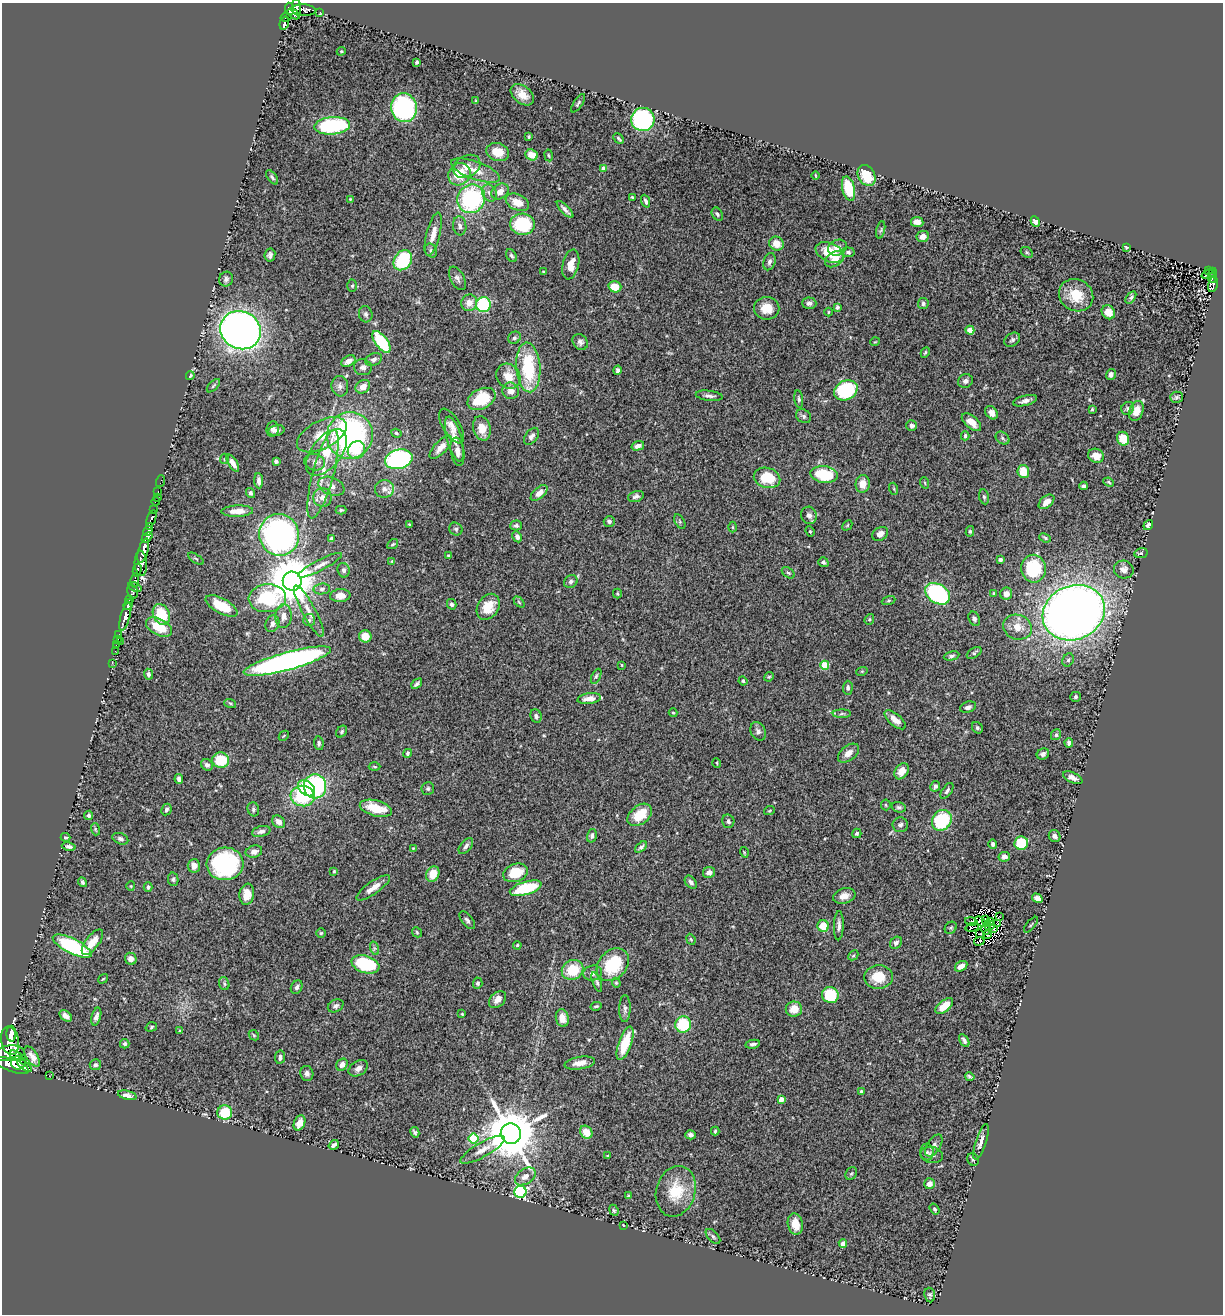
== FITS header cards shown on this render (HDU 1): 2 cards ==
NAXIS1  =                 1221
NAXIS2  =                 1312

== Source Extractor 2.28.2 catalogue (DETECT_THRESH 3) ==
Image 1221 x 1312 px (HDU 1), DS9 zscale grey, 1 PNG px = 1 image px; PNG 1225 x 1316 px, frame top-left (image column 1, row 1312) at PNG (2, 3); each listed source drawn as its Kron ellipse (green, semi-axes under 4 px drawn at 4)
Background 1.01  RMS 0.041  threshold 0.124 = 3 sigma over >= 5 px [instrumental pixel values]
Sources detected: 430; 3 with non-positive FLUX_AUTO (blend fragments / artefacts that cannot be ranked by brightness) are neither listed nor drawn; the other 427 listed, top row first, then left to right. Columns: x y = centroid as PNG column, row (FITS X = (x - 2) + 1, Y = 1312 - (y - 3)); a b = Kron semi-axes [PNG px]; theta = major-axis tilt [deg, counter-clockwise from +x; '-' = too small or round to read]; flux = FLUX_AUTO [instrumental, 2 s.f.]
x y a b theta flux
296 7 8 4 -83 500
289 9 6 4 -81 500
304 10 12 5 -4 300
320 12 3 2 - 10
293 14 7 4 -40 320
286 17 5 4 - 310
284 23 7 4 75 240
341 51 4 4 - 3.5
417 62 4 3 - 5.1
522 95 13 8 -38 29
476 101 4 3 - 3.2
578 103 10 4 55 5.4
404 108 14 12 -78 390
643 119 11 11 - 340
332 126 18 8 4 240
529 137 3 3 - 3.7
619 139 6 3 -45 4.6
498 152 12 9 -17 44
532 155 6 5 - 37
549 155 6 3 -81 3.1
467 166 14 10 28 23
604 169 4 4 - 24
475 170 26 9 -20 44
459 174 12 10 43 71
866 175 11 8 -62 79
815 176 4 2 - 2.2
272 177 8 4 -53 5.8
849 189 12 6 -76 110
500 192 9 7 38 25
489 193 9 7 -61 13
632 197 3 3 - 3.2
350 199 4 3 - 2.4
471 199 14 13 - 360
646 201 6 3 -68 7.9
517 202 12 8 -25 39
565 209 11 3 -46 10
717 214 7 5 -61 6.5
917 222 6 5 - 17
1035 222 5 4 - 14
522 224 12 10 -5 160
460 226 9 6 -83 11
881 230 9 3 77 4.5
433 234 22 6 76 29
923 236 6 5 - 20
777 244 7 7 - 30
1126 247 3 3 - 2.8
837 248 9 7 25 18
431 251 7 6 - 6.7
830 252 15 9 -24 69
848 252 6 5 - 6.6
1027 252 6 5 - 4.6
270 255 7 5 80 8.2
512 256 7 5 -56 5.3
835 259 10 7 32 27
403 260 11 8 55 170
769 262 9 6 71 10
571 265 15 8 77 35
1208 270 3 2 - 5.7
543 272 3 3 - 3.2
1213 272 5 3 - 26
1208 274 7 4 21 32
457 278 13 7 -62 11
1212 278 5 2 - 13
226 279 7 7 - 9.2
1213 284 8 5 77 83
352 286 6 5 - 4.2
615 287 6 5 - 46
1076 295 17 15 -29 68
1131 297 7 4 56 5.8
469 303 8 8 - 26
809 303 7 6 - 11
923 303 5 5 - 5.7
483 305 7 7 - 190
837 307 4 3 - 5.2
767 308 12 11 - 43
828 312 4 3 - 2.5
1108 312 7 6 - 34
366 314 8 6 -75 8
240 330 21 18 -27 2300
970 330 4 4 - 33
514 338 7 6 - 5.7
1012 340 8 6 35 7.1
381 342 13 6 -54 160
580 342 8 7 - 10
875 342 5 3 - 2.2
925 353 5 3 - 3.4
374 359 9 6 22 8.4
348 361 7 5 29 16
363 367 9 8 - 11
528 367 25 12 -86 170
618 370 5 4 - 6.3
1111 374 5 5 - 10
190 376 4 3 - 4
508 376 13 11 -54 40
965 381 7 6 - 9.2
213 386 8 3 45 4
340 386 10 8 -83 13
363 387 8 6 37 23
846 390 12 9 26 210
511 391 8 8 - 18
709 396 13 5 -7 10
1176 397 6 5 - 4.9
481 399 15 10 27 110
799 399 8 4 -82 5.7
1025 401 12 5 14 12
1128 408 7 6 - 5.7
1092 409 4 4 - 3.2
1136 411 10 7 70 30
992 413 7 5 -50 15
803 416 8 6 -35 7.3
971 422 11 6 -40 26
452 426 19 8 -59 23
911 426 5 5 - 7.9
482 428 12 8 -74 34
272 429 7 6 - 9
276 430 8 5 11 8.8
396 433 5 4 - 4.1
322 435 27 14 27 56
350 435 23 23 - 660
531 436 9 6 54 10
965 436 4 3 - 5.2
1002 438 7 5 -38 6.2
454 439 23 7 -75 31
1123 439 7 6 - 53
638 446 6 4 16 9.9
441 447 15 6 47 23
356 450 9 8 - 63
326 452 27 15 52 86
457 452 14 6 -81 19
1096 456 8 7 - 27
224 459 5 3 - 2.6
399 459 14 9 14 440
276 461 4 4 - 5.7
315 462 10 8 -14 16
233 463 10 4 -57 17
1023 471 6 5 - 50
323 474 46 10 75 84
824 474 14 8 -7 150
767 478 13 10 -15 88
161 481 6 2 71 17
259 481 8 4 -86 10
1109 482 5 4 - 3.2
925 483 6 3 -71 2.6
863 484 9 7 84 30
331 486 14 8 -22 19
1084 486 4 3 - 7.3
384 489 9 8 - 18
894 489 6 4 -72 3.2
158 492 3 2 - 27
251 493 5 4 - 5.7
539 493 10 5 42 20
636 496 8 5 17 8
157 497 2 2 - 6.9
323 497 9 9 - 21
984 497 7 5 -79 5.5
156 501 4 3 - 38
1046 502 9 5 40 20
153 510 3 3 - 430
341 510 5 4 - 3.9
237 511 16 5 2 29
809 515 9 8 - 12
151 518 9 3 71 300
609 521 5 5 - 5.9
680 522 8 4 -59 4.8
409 524 4 3 - 2.2
516 525 6 5 - 5.5
847 525 6 3 45 2.9
1148 525 5 4 - 5.9
149 527 4 3 - 580
732 527 5 3 - 2.9
456 529 7 6 - 6.6
148 531 5 4 - 760
810 531 5 4 - 3.4
970 531 5 4 - 4.1
880 534 8 6 33 14
279 535 21 20 - 850
147 537 6 3 43 910
517 537 6 4 -62 10
1045 538 6 3 -23 3.7
331 539 4 3 - 9.9
393 544 6 4 36 3.6
143 550 12 5 74 3900
1141 553 7 5 12 5.5
449 555 4 2 - 3.4
196 559 9 3 -32 3.9
1000 560 4 3 - 6.3
392 561 4 2 - 1.9
823 562 5 4 - 6.6
141 563 12 6 -87 1500
320 565 24 5 27 19
1034 569 14 12 -88 130
1124 569 10 9 - 17
137 570 6 3 77 500
344 570 7 6 - 8.7
788 573 7 4 -37 4.9
135 580 7 4 83 840
292 581 9 9 - 13000
571 582 7 6 - 7.2
135 587 7 3 -22 500
322 589 8 5 8 7.6
133 592 7 5 -74 570
993 593 3 3 - 2.2
617 594 5 3 - 3
938 594 13 9 -33 330
1006 594 6 6 - 15
340 596 10 6 5 31
267 598 19 14 4 200
129 600 4 3 - 620
889 601 7 3 19 3.9
519 602 6 4 -46 3.9
452 604 5 4 - 6.5
128 605 5 4 - 1500
221 606 17 7 -28 72
488 607 14 10 56 53
309 611 29 6 -62 31
1074 613 32 27 25 3300
161 614 11 8 -65 94
125 616 15 4 75 2200
283 616 12 8 87 24
869 619 5 4 - 3.7
974 619 7 5 -64 6.5
309 620 6 6 - 5.7
272 624 8 6 65 12
159 627 14 8 -27 70
1018 627 14 12 -19 37
119 634 3 2 - 30
365 636 6 6 - 37
118 639 2 2 - 23
121 641 3 2 - 26
116 645 2 2 - 14
115 651 2 2 - 15
974 653 8 4 32 5.6
951 656 8 4 13 5.6
1068 660 7 5 63 5.8
287 661 45 9 15 1100
112 663 2 2 - 15
622 665 4 3 - 2.2
825 665 4 4 - 84
862 671 6 3 18 2.6
148 674 5 4 - 7.7
596 676 8 4 65 5.3
769 677 5 4 - 3.2
743 681 4 4 - 4.5
417 684 6 3 43 6.4
848 688 7 5 87 6.8
1076 697 5 5 - 4.9
589 699 12 5 8 22
230 703 6 4 -19 3.7
968 707 8 5 21 9.2
673 713 4 4 - 3.1
842 714 9 4 0 5.4
536 716 7 5 -67 7.4
895 720 13 6 -40 20
977 728 6 5 - 5
758 731 10 7 -64 10
342 732 6 5 - 5.1
1056 735 6 5 - 5.2
284 736 6 2 45 2.1
319 743 7 4 -83 5.3
1069 743 5 4 - 7.9
408 753 4 4 - 4.3
848 753 12 7 38 20
1043 754 6 5 - 8.3
220 760 8 7 - 89
717 763 5 3 - 2.4
207 765 6 5 - 7.3
375 767 6 3 -2 3.1
902 771 9 6 56 31
1073 778 10 5 -24 14
179 779 5 4 - 8.3
315 786 12 11 - 310
935 786 5 4 - 7.7
306 788 9 7 -42 120
428 788 6 6 - 5.6
947 791 9 5 55 6.9
303 796 12 10 -14 170
886 805 5 5 - 3.7
899 807 7 5 -16 6
376 808 16 8 -15 72
253 809 7 5 -71 6.1
166 810 6 5 - 6
769 811 5 3 - 2.7
89 815 5 4 - 5.5
640 815 14 9 40 64
942 820 11 9 55 180
728 821 7 6 - 7.4
279 822 7 5 -47 18
900 825 7 7 - 9.1
95 829 6 3 -72 3.5
261 831 9 5 14 10
857 833 5 4 - 5.3
592 836 7 4 75 7.5
1055 836 6 5 - 9.4
66 837 5 3 - 3.5
120 839 8 5 -22 8.7
1021 843 7 6 - 97
993 844 4 4 - 8
466 846 9 5 50 8.2
69 847 7 4 -11 6.6
641 847 7 4 41 6.4
413 848 4 3 - 2.2
254 852 8 6 14 11
744 852 5 3 - 2.2
1004 857 6 5 - 8.7
225 864 18 16 4 290
194 866 6 6 - 19
334 871 4 3 - 3.3
709 872 6 5 - 11
515 873 13 9 18 67
433 874 8 6 65 45
173 879 7 5 -79 5.5
82 882 5 4 - 4.7
691 882 7 5 -52 8.9
131 886 4 4 - 2.7
148 887 5 4 - 5.3
373 888 20 6 35 27
526 888 16 6 17 150
247 894 10 7 80 33
844 896 11 7 16 19
1037 898 5 4 - 15
1000 917 2 2 - 3
986 919 4 2 - 5.6
467 920 10 5 -51 7.8
971 921 6 2 -12 1.2
980 921 6 2 -40 1.2
991 922 4 2 - 1.1
998 923 4 2 - 2.8
1031 925 10 2 49 3.1
823 926 6 5 - 47
839 926 14 5 88 11
990 926 5 2 - 2.7
972 927 7 2 12 0.32
951 928 6 5 - 4.9
994 928 3 2 - 4.7
986 930 5 3 - 9.1
417 932 5 4 - 3.5
321 933 5 5 - 4
979 934 2 2 - 2.7
988 935 4 2 - 1.5
691 939 6 4 -67 3.7
979 941 5 2 - 1
92 942 15 6 52 36
896 943 7 5 44 7.8
517 945 4 3 - 3.4
72 946 21 7 -26 290
374 948 7 4 -72 5.2
853 955 5 3 - 3
131 959 6 5 - 15
365 964 14 8 -17 190
613 965 18 14 47 130
961 966 7 4 33 21
573 970 11 9 28 77
593 973 9 7 14 14
878 977 14 12 4 61
103 979 5 3 - 2.6
597 982 10 4 -69 6.4
478 983 5 5 - 5.9
616 983 5 4 - 3.4
224 984 6 5 - 5.5
297 987 7 5 63 8.4
830 995 8 8 - 110
498 1000 10 7 44 20
336 1006 8 6 29 8.1
596 1006 5 3 - 3.2
944 1006 10 5 40 46
625 1009 13 5 89 9
794 1009 8 7 - 36
462 1014 3 2 - 2
66 1016 7 4 -42 14
96 1017 9 4 74 12
562 1018 9 6 -77 24
683 1024 8 8 - 120
151 1027 6 4 20 4.1
180 1030 4 3 - 2.1
11 1034 8 5 -88 1800
254 1035 6 4 -46 3.3
964 1040 7 4 -61 7.7
10 1041 14 9 -79 3200
625 1043 17 6 71 80
125 1044 5 4 - 5.3
753 1044 7 4 11 8.3
9 1053 15 8 6 3800
16 1056 7 4 -32 1300
32 1056 11 5 -57 19
280 1057 6 5 - 8.1
18 1063 7 7 - 2800
580 1063 15 6 9 22
12 1065 18 6 -20 5200
95 1065 6 5 - 5.5
342 1065 6 5 - 15
24 1066 8 4 -37 800
358 1068 10 7 32 15
307 1073 8 6 -80 11
49 1076 2 2 - 9.8
970 1077 5 3 - 4.4
861 1091 4 4 - 5.3
127 1095 9 4 -14 12
781 1099 4 4 - 18
225 1113 7 7 - 90
300 1123 8 5 64 28
715 1131 4 3 - 3.7
415 1132 5 3 - 5.1
586 1132 7 5 -51 40
511 1134 10 10 - 17000
690 1135 5 4 - 10
473 1139 5 5 - 140
981 1142 18 5 72 17
334 1145 5 3 - 7.7
934 1145 12 6 58 12
483 1150 25 7 30 28
927 1152 8 7 - 7
932 1155 11 8 -12 14
608 1156 3 2 - 2.8
973 1159 6 5 - 5.4
851 1173 7 5 52 4.4
525 1176 11 7 33 21
929 1184 5 5 - 19
676 1191 26 19 74 97
520 1192 6 6 - 440
628 1196 4 2 - 2.5
934 1209 6 4 -53 3.9
614 1210 6 4 -67 3.8
795 1224 11 7 -79 38
623 1225 3 2 - 1.7
713 1236 9 5 -47 6
843 1244 4 4 - 14
930 1295 7 5 -81 5
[3 non-positive-flux detections neither listed nor drawn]